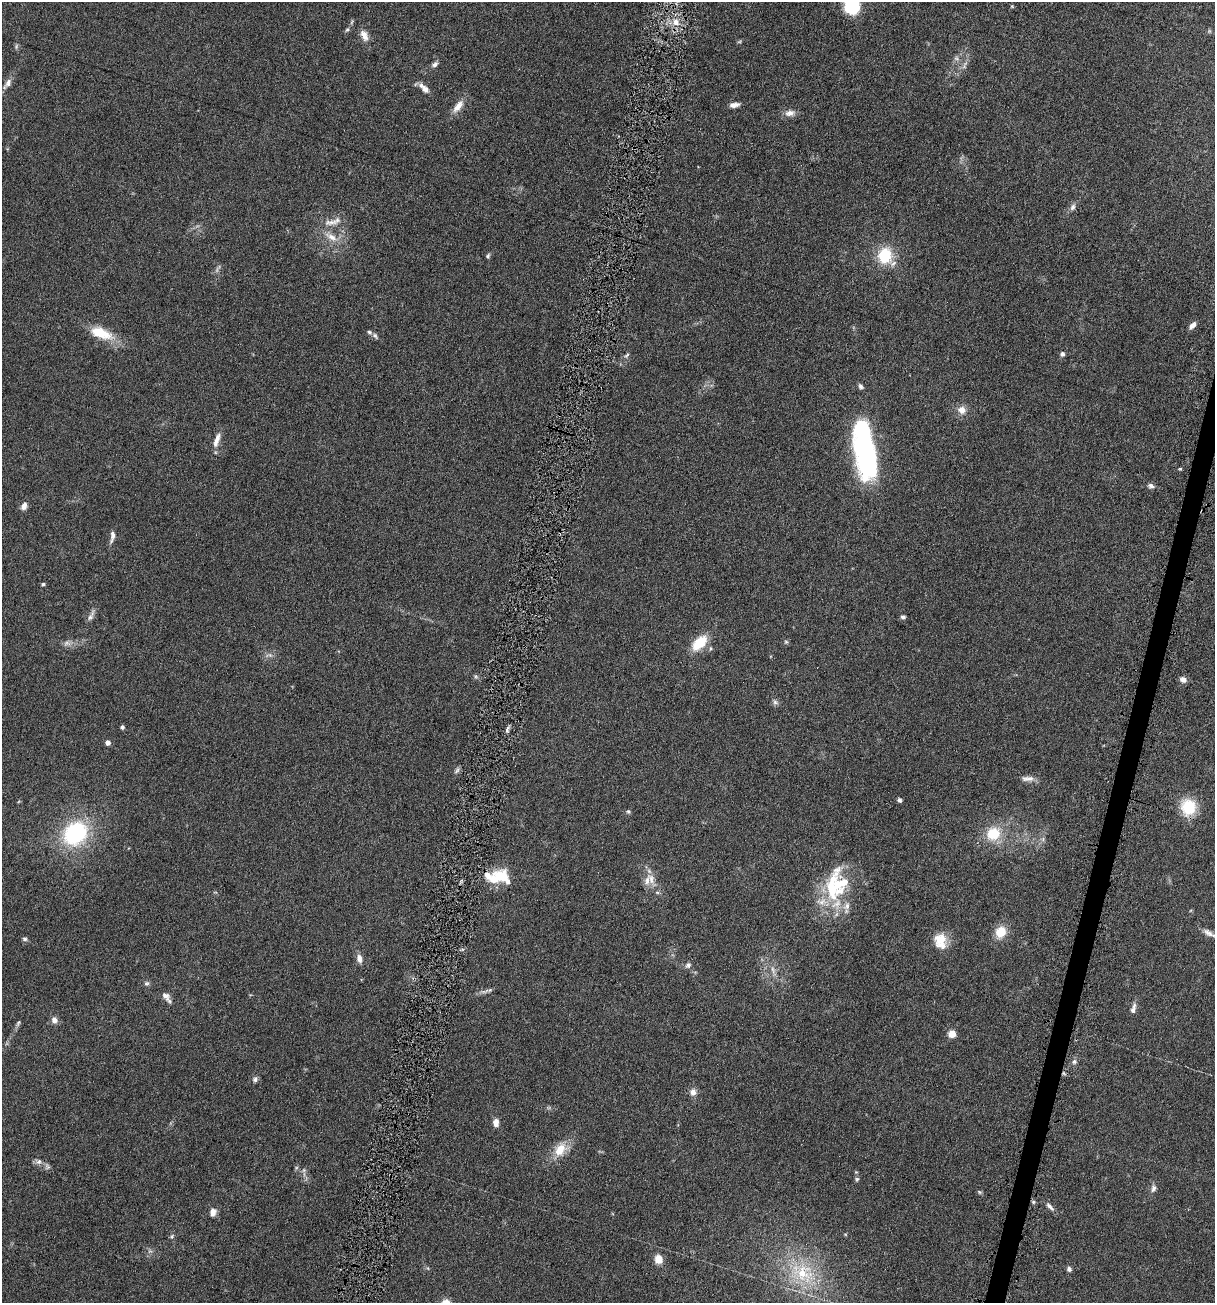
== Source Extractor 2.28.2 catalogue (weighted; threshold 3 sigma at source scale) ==
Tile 10 of 4 x 4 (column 2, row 3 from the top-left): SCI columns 1994-3206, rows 1607-2907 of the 5918 x 5679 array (HDU 1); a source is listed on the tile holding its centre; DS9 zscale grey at full resolution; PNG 1217 x 1305 px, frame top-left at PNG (2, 2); no overlay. Shown black and unused: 1% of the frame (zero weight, under 4 of 7 exposures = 19% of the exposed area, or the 3 px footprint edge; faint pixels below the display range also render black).
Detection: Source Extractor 2.28.2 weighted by HDU 2 'WHT'; one run over the whole footprint, this tile lists its part. Background 0.111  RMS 0.0057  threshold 0.0234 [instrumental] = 3 sigma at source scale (4.09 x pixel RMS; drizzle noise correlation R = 1.36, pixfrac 0.8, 0.05/0.05 arcsec/px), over >= 5 px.
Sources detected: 100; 3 too faint to see at this stretch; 2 inside a brighter object's white glare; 1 cosmic-ray / hot-pixel residue — not listed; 7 inside a brighter listed object's ellipse — not listed separately; the other 87 listed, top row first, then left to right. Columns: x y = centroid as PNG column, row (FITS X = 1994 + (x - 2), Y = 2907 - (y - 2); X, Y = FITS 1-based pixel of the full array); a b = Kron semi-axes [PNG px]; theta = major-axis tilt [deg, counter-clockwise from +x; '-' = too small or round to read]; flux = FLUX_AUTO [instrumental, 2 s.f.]
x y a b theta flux
852 5 16 13 -73 30
1012 6 5 4 - 0.51
676 22 10 8 -76 4.5
347 30 7 4 42 0.94
364 35 17 9 -65 4
956 58 8 6 -10 1.6
435 64 8 6 32 1.8
7 84 18 7 53 3.1
425 89 10 8 -42 2.7
734 105 12 5 8 2.6
458 106 19 8 51 5.3
790 113 15 8 8 3.3
1073 207 10 7 64 1.9
331 222 22 8 4 4.9
331 237 21 8 -33 6
488 256 7 5 72 0.87
885 256 18 16 88 19
1192 325 9 5 47 2.7
101 333 32 13 -20 14
375 336 10 5 -50 1.4
1062 354 6 5 - 1.4
627 355 9 5 39 1.1
861 386 7 5 -48 1.4
962 410 11 10 - 4.3
217 440 21 6 71 4.2
865 453 53 21 -79 99
1180 469 4 3 - 0.6
1151 486 8 6 -15 1.6
24 506 10 7 70 2.8
112 536 16 6 81 2.6
43 584 4 4 - 0.87
91 615 19 6 63 2.6
903 617 6 5 - 1.1
786 642 6 5 - 0.82
67 643 10 8 0 2.3
699 643 18 10 45 16
269 655 12 6 1 2
476 677 6 4 -19 0.85
1183 679 8 7 - 2.5
775 702 8 6 -74 1.5
122 727 5 4 - 0.97
507 729 9 3 79 1.1
107 743 4 4 - 3.1
457 771 10 5 42 1.2
1027 779 18 7 0 3
899 800 5 4 - 1.1
1188 807 16 15 - 19
628 812 6 5 - 0.78
75 833 26 22 43 52
993 834 18 16 39 15
1043 839 7 4 73 1.1
501 876 20 16 -19 14
651 879 24 9 -70 6.1
831 887 70 24 90 34
1001 932 12 10 65 9.8
1209 933 19 6 -30 3
25 939 7 5 -2 1
940 941 21 16 -77 9.5
359 959 10 7 -80 3.1
688 965 9 7 41 1.6
773 970 12 5 -70 2.2
147 983 8 6 36 1.2
484 992 11 4 3 1.7
167 997 16 7 -53 2.9
1133 1008 15 6 74 2.5
54 1020 9 8 - 2.7
18 1023 10 4 58 1.1
952 1034 5 5 - 14
1074 1062 7 6 - 1.5
255 1079 8 7 - 1.5
693 1092 9 8 - 3
496 1123 9 6 -88 3.4
560 1149 21 14 52 9.5
39 1162 9 8 - 2.1
47 1167 9 7 -56 1.5
304 1170 6 5 - 0.93
856 1172 4 4 - 0.53
857 1179 6 5 - 0.87
1153 1189 10 7 74 2
979 1192 7 5 -22 0.75
1033 1202 5 5 - 0.82
1050 1206 14 5 -47 2.2
213 1212 11 8 78 3.2
172 1236 7 4 64 0.93
658 1259 8 7 - 6.7
1069 1269 6 6 - 1.5
803 1273 39 26 -36 35
Isophote crosses this tile's border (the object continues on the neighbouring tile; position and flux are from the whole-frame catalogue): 2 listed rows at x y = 852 5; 1209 933